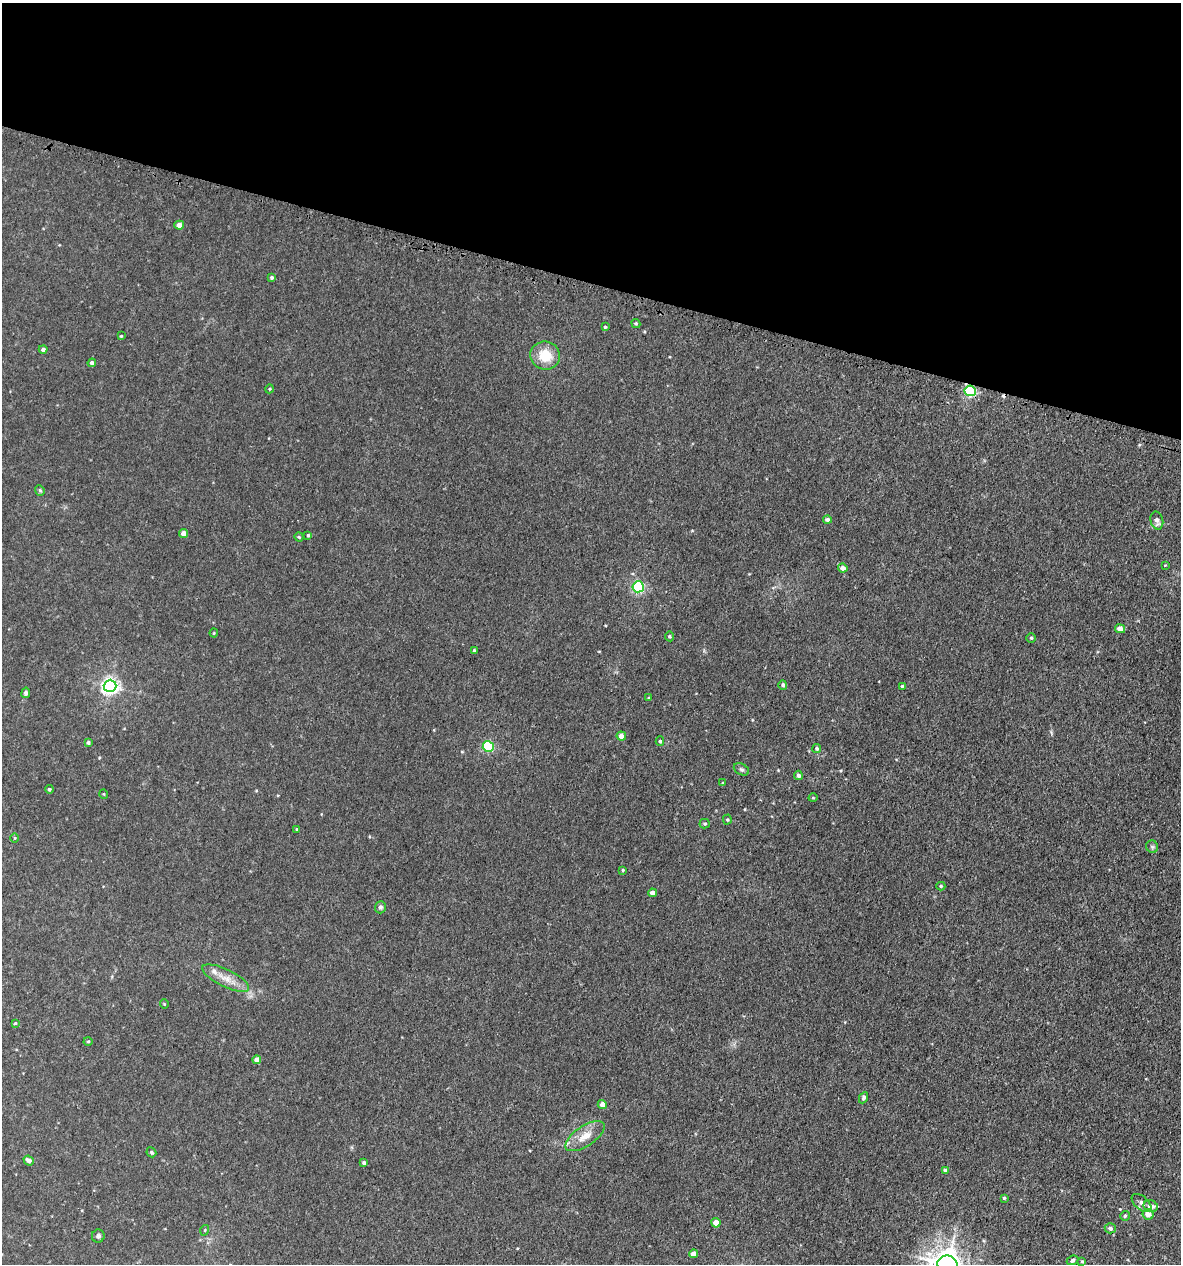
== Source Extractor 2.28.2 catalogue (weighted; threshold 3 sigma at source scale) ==
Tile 2 of 4 x 4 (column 2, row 1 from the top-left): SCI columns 1515-2693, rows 3837-5098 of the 5222 x 5150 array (HDU 1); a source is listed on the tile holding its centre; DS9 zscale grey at full resolution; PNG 1183 x 1266 px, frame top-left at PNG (2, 3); each listed source drawn as its Kron ellipse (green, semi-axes under 4 px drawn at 4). Shown black and unused: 22% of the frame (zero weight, under 3 of 5 exposures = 5% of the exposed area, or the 3 px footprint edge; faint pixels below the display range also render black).
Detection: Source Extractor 2.28.2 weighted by HDU 2 'WHT'; one run over the whole footprint, this tile lists its part. Background 0.0181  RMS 0.0034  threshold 0.0152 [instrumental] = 3 sigma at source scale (4.5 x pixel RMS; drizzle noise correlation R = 1.50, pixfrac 1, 0.05/0.05 arcsec/px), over >= 5 px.
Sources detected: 77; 1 cosmic-ray / hot-pixel residue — neither listed nor drawn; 2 inside a brighter listed object's ellipse — not listed separately; the other 74 listed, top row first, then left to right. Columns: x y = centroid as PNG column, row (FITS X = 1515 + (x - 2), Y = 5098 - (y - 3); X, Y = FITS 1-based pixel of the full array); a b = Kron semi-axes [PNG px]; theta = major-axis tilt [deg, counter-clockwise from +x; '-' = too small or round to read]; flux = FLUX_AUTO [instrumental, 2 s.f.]
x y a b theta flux
179 225 5 4 - 2.2
272 277 4 4 - 0.56
636 323 5 4 - 0.43
605 327 3 3 - 0.4
121 336 3 3 - 0.33
43 349 4 4 - 0.89
545 356 15 14 - 7.5
92 363 4 4 - 0.95
269 389 4 3 - 0.29
970 391 5 5 - 37
40 490 5 4 - 0.54
827 520 4 4 - 1
1157 521 9 6 -77 1.6
184 533 4 4 - 2.8
308 535 4 4 - 0.39
299 537 4 4 - 0.43
1165 565 2 2 - 0.22
843 568 5 4 - 1.8
638 587 5 5 - 47
1120 629 5 4 - 2.3
214 633 4 4 - 0.3
669 636 5 4 - 0.46
1031 638 4 4 - 0.45
474 650 4 3 - 0.4
783 685 4 4 - 0.7
110 686 6 6 - 120
902 686 3 3 - 0.36
26 693 5 4 - 0.91
649 698 4 3 - 0.34
621 736 5 4 - 2.2
660 741 5 4 - 0.49
88 742 4 3 - 0.67
488 746 5 5 - 29
817 748 4 4 - 0.67
741 769 8 5 -29 0.77
798 775 4 4 - 0.93
723 783 4 3 - 0.34
49 789 4 4 - 0.48
104 794 5 3 - 0.24
813 798 4 3 - 0.26
727 820 5 4 - 0.42
705 824 5 5 - 0.51
297 829 3 3 - 0.38
15 838 5 3 - 0.28
1152 847 6 5 - 0.58
623 870 4 4 - 0.41
941 886 4 4 - 0.42
653 893 4 4 - 1.8
380 907 6 5 - 0.8
226 978 26 8 -26 4.3
164 1004 4 4 - 0.33
15 1023 4 3 - 0.37
88 1041 4 4 - 0.38
257 1060 4 4 - 2.6
863 1098 6 4 64 0.74
602 1104 5 4 - 2.1
585 1136 23 10 34 4.6
151 1152 5 4 - 0.56
29 1160 5 4 - 1.5
364 1163 4 4 - 0.61
945 1170 4 4 - 0.72
1004 1198 3 3 - 0.38
1141 1203 11 6 -40 1.4
1151 1206 7 5 -14 1.8
1148 1214 6 5 - 2.4
1125 1216 5 4 - 0.55
716 1223 4 4 - 3.4
1110 1228 5 5 - 1.1
205 1230 5 3 - 0.33
98 1236 6 6 - 0.97
694 1254 4 4 - 2.9
1072 1260 6 4 26 0.83
1082 1261 4 3 - 0.36
947 1264 10 8 -7 490
Overlapping masked pixels (flux is a lower limit): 1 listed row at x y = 970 391
Isophote crosses this tile's border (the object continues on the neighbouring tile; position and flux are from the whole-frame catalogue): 1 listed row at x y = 947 1264